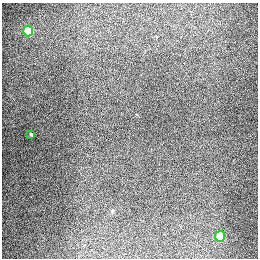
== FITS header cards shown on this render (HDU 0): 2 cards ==
NAXIS1  =                  256
NAXIS2  =                  256

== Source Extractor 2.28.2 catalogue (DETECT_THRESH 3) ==
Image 256 x 256 px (HDU 0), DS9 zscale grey, 1 PNG px = 1 image px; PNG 260 x 260 px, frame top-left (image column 1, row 256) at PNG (2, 3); each listed source drawn as its Kron ellipse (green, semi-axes under 4 px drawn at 4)
Background 1320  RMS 27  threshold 81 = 3 sigma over >= 5 px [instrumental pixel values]
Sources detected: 3; all 3 listed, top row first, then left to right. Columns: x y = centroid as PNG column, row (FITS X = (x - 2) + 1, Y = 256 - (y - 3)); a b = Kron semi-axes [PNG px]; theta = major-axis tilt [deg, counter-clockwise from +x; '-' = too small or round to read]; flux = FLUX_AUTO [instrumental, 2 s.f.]
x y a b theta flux
28 31 5 5 - 91000
31 134 3 3 - 2300
220 236 5 5 - 66000